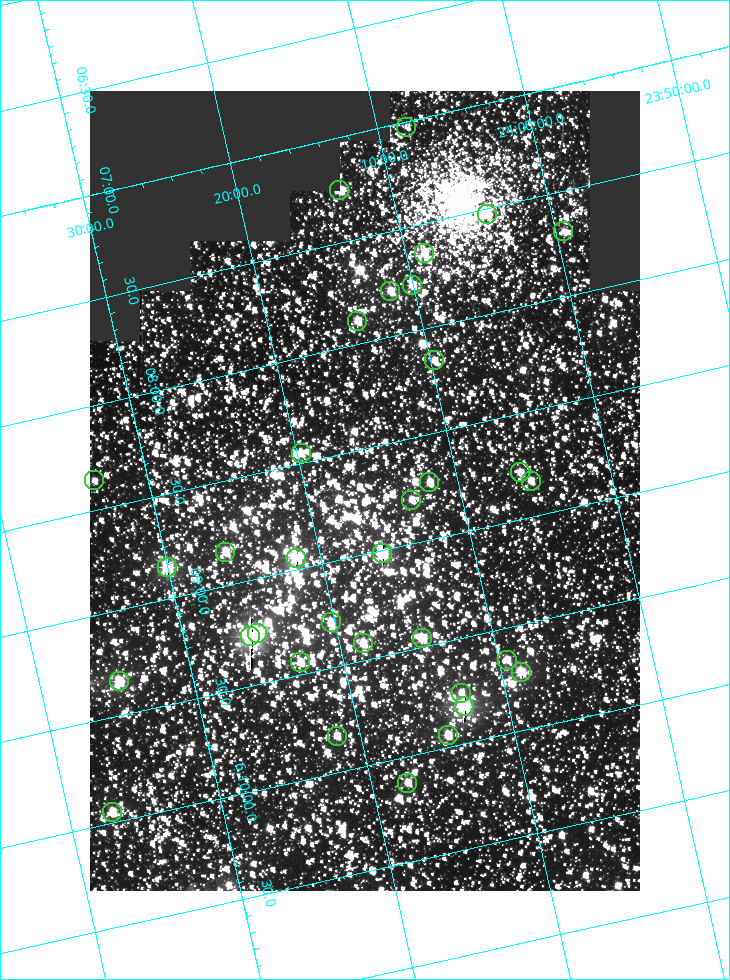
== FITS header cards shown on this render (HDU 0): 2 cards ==
NAXIS1  =                  550
NAXIS2  =                  800

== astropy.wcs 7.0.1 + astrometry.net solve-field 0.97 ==
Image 550 x 800 px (HDU 0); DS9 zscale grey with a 90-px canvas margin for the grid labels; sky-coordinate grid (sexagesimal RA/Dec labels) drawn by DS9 from the SOLVED WCS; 34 Tycho-2 reference stars matched to detected sources circled (green)
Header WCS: RA---TAN/DEC--TAN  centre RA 06:08:42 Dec +24:16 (92.17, +24.27 deg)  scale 3.98 arcsec/px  FOV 36.4' x 53.0'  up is -103 deg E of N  parity normal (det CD < 0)
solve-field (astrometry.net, Tycho-2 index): VERIFIED the header's WCS against the Tycho-2 star catalogue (verified at 3 index scales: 18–32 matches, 0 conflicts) and refined it, rather than solving blind
Solved WCS: RA---TAN-SIP/DEC--TAN-SIP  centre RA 06:08:42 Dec +24:16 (92.17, +24.27 deg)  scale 3.98 arcsec/px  FOV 36.4' x 53.0'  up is -103 deg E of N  parity normal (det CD < 0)
The solver's refit moves the header's centre by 0.16 arcsec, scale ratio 1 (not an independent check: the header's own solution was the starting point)
Tycho-2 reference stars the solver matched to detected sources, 34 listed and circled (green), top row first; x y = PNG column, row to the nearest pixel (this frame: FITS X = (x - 90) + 1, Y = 800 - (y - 91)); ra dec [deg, ICRS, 3 dp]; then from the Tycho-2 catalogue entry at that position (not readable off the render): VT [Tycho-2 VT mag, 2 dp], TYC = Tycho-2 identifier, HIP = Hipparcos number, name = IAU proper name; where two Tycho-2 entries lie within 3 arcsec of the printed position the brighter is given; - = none
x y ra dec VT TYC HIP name
406 127 91.756 +24.135 11.55 1864-383-1 - -
339 190 91.813 +24.222 9.50 1864-951-1 - -
487 214 91.882 +24.069 10.67 1864-1197-1 - -
563 231 91.922 +23.991 11.04 1864-773-1 - -
424 253 91.910 +24.147 9.81 1864-677-1 - -
412 285 91.945 +24.168 9.83 1864-545-1 - -
390 291 91.946 +24.193 9.49 1864-879-1 - -
357 321 91.972 +24.235 9.87 1864-607-1 - -
434 360 92.040 +24.163 9.97 1864-387-1 - -
301 453 92.113 +24.329 10.09 1877-692-1 - -
520 472 92.195 +24.097 9.91 1877-1306-1 - -
94 480 92.090 +24.558 11.22 1868-1493-1 - -
531 481 92.208 +24.088 10.02 1877-898-1 - -
429 482 92.182 +24.197 9.90 1877-42-1 - -
411 500 92.198 +24.221 10.14 1877-234-1 - -
225 552 92.210 +24.434 9.33 1881-345-1 - -
382 553 92.254 +24.266 8.73 1877-224-1 - -
296 558 92.236 +24.360 8.19 1877-300-1 29148 -
167 567 92.212 +24.501 8.67 1881-93-1 - -
331 622 92.321 +24.338 9.42 1877-884-1 - -
257 633 92.315 +24.419 9.14 1881-15-1 - -
250 636 92.316 +24.428 7.55 1881-1595-1 - -
422 638 92.364 +24.244 8.80 1877-1589-1 - -
363 643 92.355 +24.308 9.21 1877-702-1 - -
507 660 92.412 +24.157 10.23 1877-766-1 - -
300 662 92.360 +24.380 9.69 1881-496-1 - -
521 672 92.431 +24.145 8.75 1877-16-1 - -
119 681 92.334 +24.580 8.60 1881-81-1 - -
461 693 92.439 +24.215 10.07 1877-154-1 - -
464 706 92.456 +24.215 7.57 1877-1484-1 - -
448 735 92.485 +24.239 9.49 1877-1276-1 - -
337 736 92.457 +24.359 9.75 1877-1432-1 - -
407 783 92.531 +24.294 10.40 1877-334-1 - -
112 812 92.487 +24.619 9.38 1881-1542-1 - -